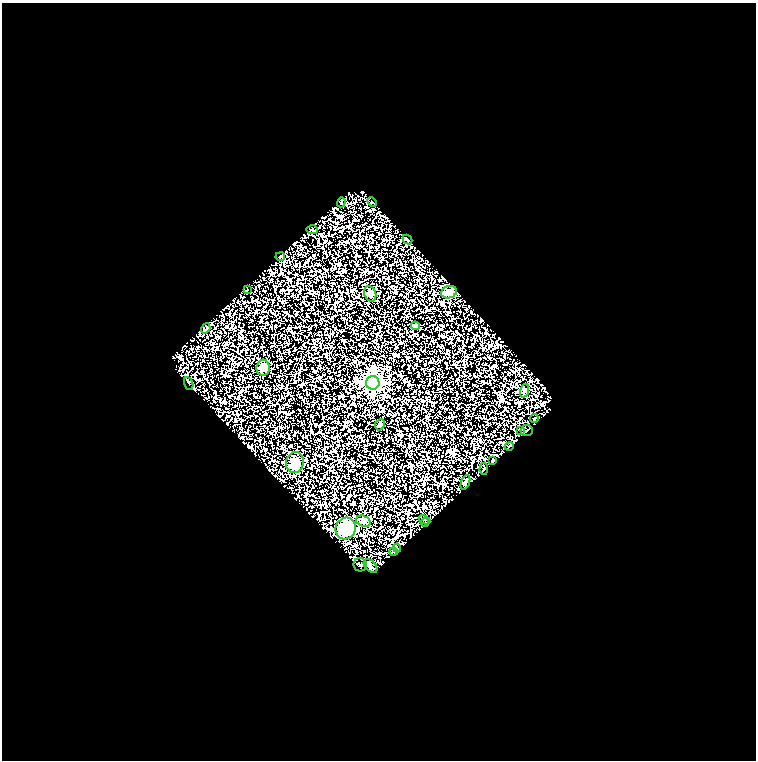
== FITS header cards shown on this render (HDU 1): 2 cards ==
NAXIS1  =                  754
NAXIS2  =                  758

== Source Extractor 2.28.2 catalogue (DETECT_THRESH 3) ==
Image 754 x 758 px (HDU 1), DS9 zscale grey, 1 PNG px = 1 image px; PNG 758 x 762 px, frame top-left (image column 1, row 758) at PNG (2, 3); each listed source drawn as its Kron ellipse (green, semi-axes under 4 px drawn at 4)
Background 0.565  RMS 0.15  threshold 0.445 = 3 sigma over >= 5 px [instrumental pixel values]
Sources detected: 31; all 31 listed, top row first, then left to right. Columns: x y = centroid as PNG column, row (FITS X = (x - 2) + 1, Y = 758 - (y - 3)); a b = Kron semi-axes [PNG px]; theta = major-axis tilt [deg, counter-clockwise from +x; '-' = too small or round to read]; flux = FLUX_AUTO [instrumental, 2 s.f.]
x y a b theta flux
341 202 5 2 - 7.4
372 202 5 3 - 8.8
312 230 6 2 -4 9.2
407 239 5 2 - 6.8
280 257 4 2 - 12
247 290 3 2 - 5.2
449 292 8 6 20 120
370 294 8 6 -68 28
415 326 4 4 - 9.2
206 328 5 2 - 9.2
263 368 8 6 90 29
189 383 6 2 -69 7.7
373 383 6 6 - 2200
524 391 7 4 71 15
534 419 4 2 - 6.6
380 425 6 4 66 14
527 430 6 6 - 17
521 431 3 2 - 7.4
509 446 5 3 - 37
493 460 4 3 - 10
295 462 10 9 - 70
484 469 6 3 87 12
465 482 8 4 69 17
424 520 6 3 -29 11
363 521 7 5 -18 22
425 522 4 2 - 8.5
346 529 11 10 - 310
397 548 4 3 - 11
393 552 4 2 - 12
360 565 7 6 - 21
371 566 8 5 -44 39